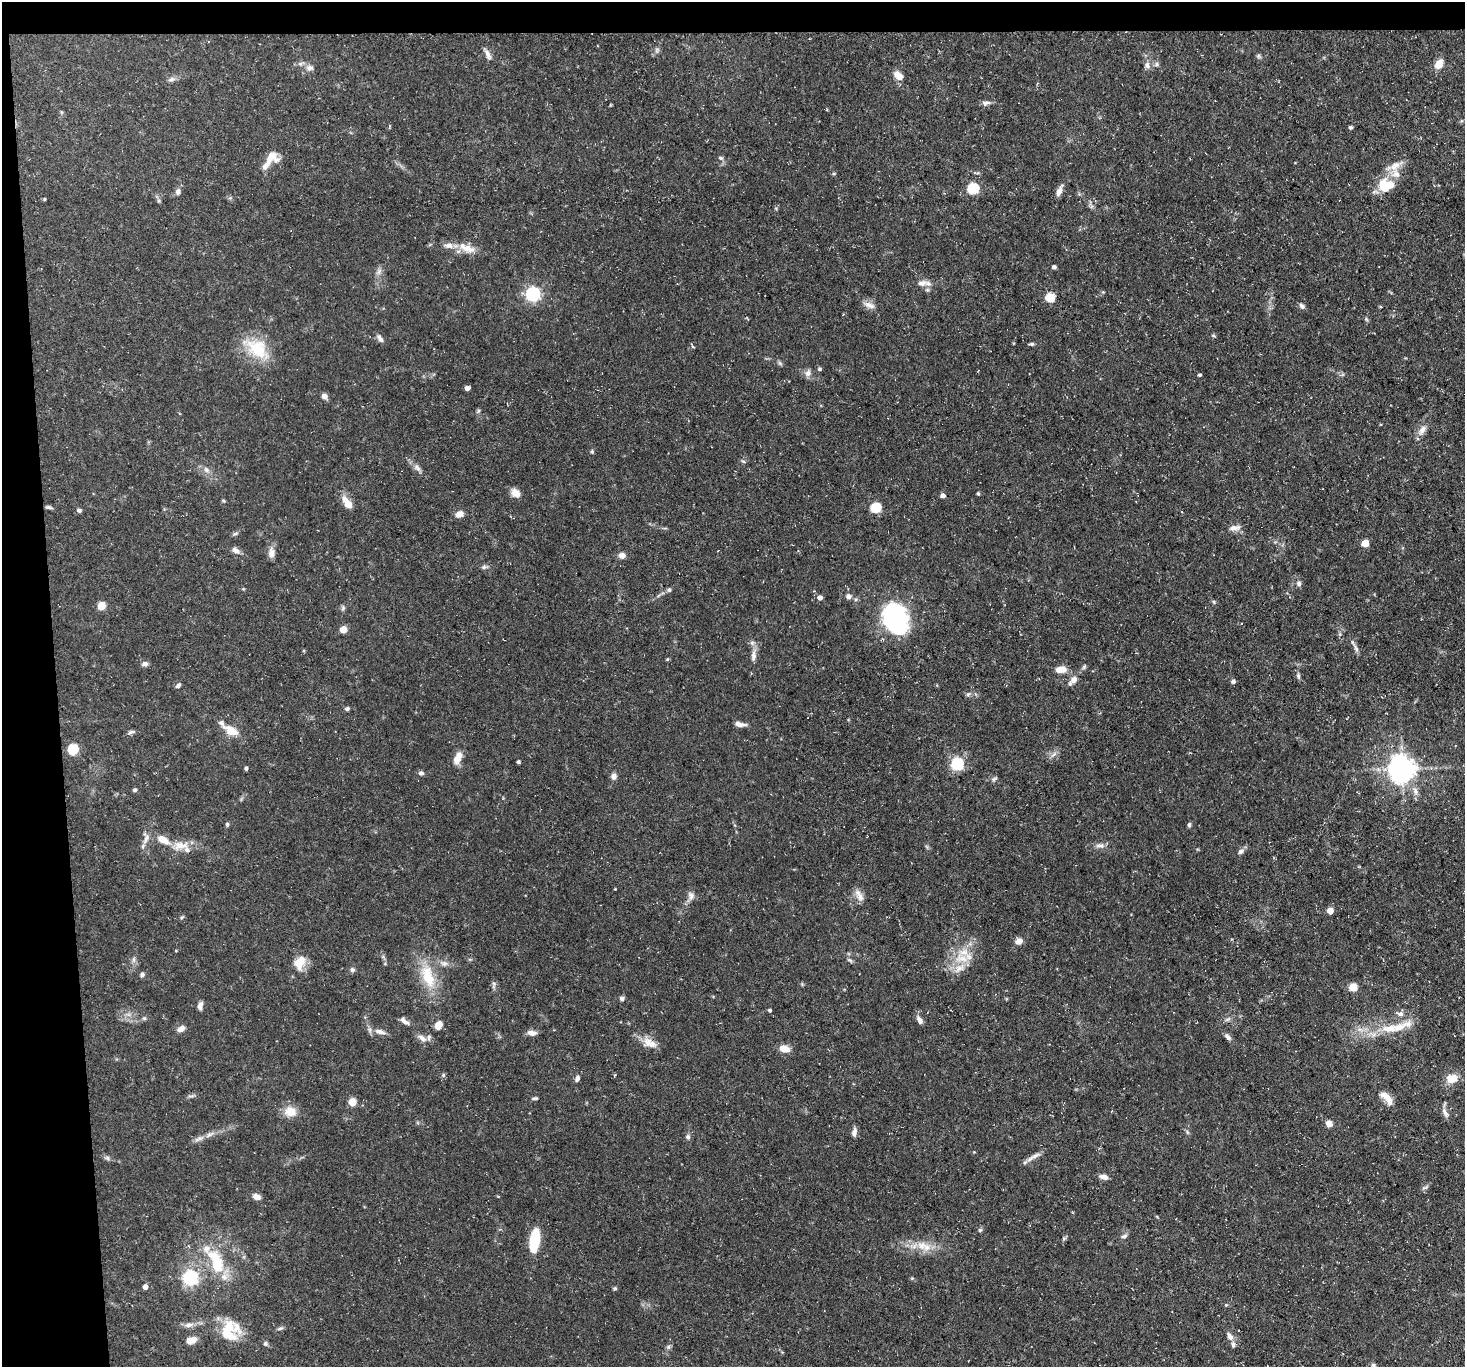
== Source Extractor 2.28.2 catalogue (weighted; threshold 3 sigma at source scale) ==
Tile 1 of 3 x 3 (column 1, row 1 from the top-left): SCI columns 1-1463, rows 2876-4240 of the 4390 x 4362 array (HDU 1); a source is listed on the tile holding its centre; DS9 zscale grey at full resolution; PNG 1467 x 1369 px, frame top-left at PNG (2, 2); no overlay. Shown black and unused: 6% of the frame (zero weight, under 3 of 5 exposures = <1% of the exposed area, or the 3 px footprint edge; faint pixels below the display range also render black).
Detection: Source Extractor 2.28.2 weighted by HDU 2 'WHT'; one run over the whole footprint, this tile lists its part. Background 0.118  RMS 0.0048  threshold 0.0217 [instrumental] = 3 sigma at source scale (4.5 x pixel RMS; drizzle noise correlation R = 1.50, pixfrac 1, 0.05/0.05 arcsec/px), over >= 5 px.
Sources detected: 184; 14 inside a brighter listed object's ellipse — not listed separately; the other 170 listed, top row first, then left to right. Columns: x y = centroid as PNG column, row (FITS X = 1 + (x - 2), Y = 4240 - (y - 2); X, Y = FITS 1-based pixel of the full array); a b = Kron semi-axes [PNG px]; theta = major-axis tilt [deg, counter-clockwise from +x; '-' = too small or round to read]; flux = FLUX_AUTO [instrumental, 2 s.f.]
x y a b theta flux
657 50 8 4 -82 0.92
487 54 16 5 -64 2.3
1259 56 7 4 -71 0.79
1157 64 7 5 41 1.1
1439 64 12 8 57 5.3
1147 65 10 6 -81 2
310 68 10 8 8 2.5
898 75 12 8 -45 4.4
171 79 10 5 25 1.5
986 103 11 5 3 1.7
1351 128 5 4 - 0.84
721 158 7 5 -27 0.98
270 159 26 11 52 8.1
1395 166 17 11 37 5.5
1387 185 19 14 10 14
973 189 6 5 - 42
1059 191 16 6 65 2.8
178 192 8 7 - 1.8
44 199 4 3 - 0.51
468 249 24 10 -12 6.6
1054 267 5 4 - 1
379 271 10 5 63 1.7
922 283 16 8 8 3.4
533 294 6 6 - 110
1050 297 6 5 - 20
869 305 17 7 -22 3.1
1302 306 9 5 -46 1.3
1380 307 4 3 - 0.45
1366 319 6 4 -71 0.65
380 338 12 5 -54 1.8
1032 344 7 4 0 0.79
257 348 31 22 -43 19
780 363 8 4 -45 0.86
820 369 5 5 - 0.85
808 373 9 8 - 2.2
1199 375 4 3 - 0.74
467 388 4 4 - 2.8
324 396 7 6 - 2.1
478 411 7 4 54 0.76
1422 430 16 7 55 3.1
592 451 5 5 - 0.62
743 461 6 3 -19 0.66
417 468 11 6 -32 2
206 470 10 6 -46 2
516 493 12 9 -35 3.7
978 494 5 3 - 0.68
943 495 5 4 - 2.1
224 501 5 4 - 0.56
347 503 17 8 -56 5.2
49 507 9 4 -11 0.97
876 508 6 5 - 31
79 510 6 5 - 0.92
459 514 9 7 21 3.2
1234 528 16 7 7 2.9
235 534 9 4 19 0.93
1365 543 5 5 - 9.8
236 550 11 7 -42 2.4
271 553 13 8 89 3.1
622 555 7 6 - 2.9
484 567 7 5 22 1.1
1299 584 7 6 - 1.3
669 590 6 5 - 1.1
848 596 8 7 - 1.9
820 598 5 5 - 2.2
1214 602 6 3 -71 0.61
101 606 5 5 - 13
343 608 7 4 58 0.87
895 618 33 25 -71 60
343 630 5 5 - 7.6
1356 648 13 5 -63 1.8
753 656 17 7 86 3.2
667 659 5 4 - 0.52
145 664 8 6 -1 1.7
1084 667 7 5 68 0.88
1061 669 13 7 5 5
1298 676 7 5 -71 1
1074 679 12 8 46 3.2
1233 681 4 4 - 1.4
178 686 7 5 49 1.3
968 694 7 4 44 0.84
347 709 5 5 - 1.1
740 724 14 6 -8 2.6
231 730 23 11 -27 6.9
131 732 9 4 19 1.2
73 750 6 5 - 34
1054 754 11 4 40 1.7
459 755 15 10 87 3.5
518 762 3 3 - 0.94
957 764 6 6 - 66
246 768 4 4 - 0.94
1402 769 8 8 - 610
421 773 7 5 -11 1.2
614 776 8 6 82 2.3
994 779 9 5 22 1.1
135 790 5 5 - 0.81
1415 791 12 7 -69 2.7
227 824 5 4 - 0.96
1189 825 6 4 77 0.88
146 838 18 8 77 3.6
181 845 24 12 7 7.1
1100 846 14 5 -5 2.2
1241 852 8 6 38 1.6
859 895 19 7 -62 3.4
691 896 12 8 -82 2.4
1330 911 5 5 - 6
182 918 7 4 45 0.68
1019 941 9 7 24 2.8
964 952 15 11 22 7.5
134 960 9 4 81 1.3
850 960 8 5 -25 0.95
299 963 18 15 -73 6.7
444 963 12 7 -20 2.5
959 968 18 10 34 6.6
352 970 6 6 - 1.2
142 974 6 6 - 1.1
428 976 37 16 -70 17
494 983 8 6 -73 1.2
1353 987 5 5 - 14
622 998 5 5 - 1.4
200 1006 9 6 78 2
770 1010 4 3 - 0.89
1400 1014 10 5 -8 1.8
144 1018 5 5 - 0.8
919 1020 11 6 -59 2.3
404 1021 13 5 -39 2.1
439 1025 8 6 53 4.7
1390 1028 25 11 6 11
181 1029 9 6 31 2.8
380 1032 16 7 -14 3.4
532 1033 10 6 -4 3
1228 1037 11 6 -46 1.7
422 1038 15 7 -40 2.8
648 1042 17 13 35 5.1
784 1049 12 8 -14 4.7
443 1075 6 5 - 0.74
1451 1078 13 10 15 6.8
577 1079 8 5 63 1.7
191 1096 11 3 5 0.94
1387 1097 18 8 -36 4.5
534 1098 8 4 9 0.83
352 1102 5 5 - 12
290 1111 16 14 -4 6.3
1445 1112 14 6 -61 2.2
1329 1123 6 6 - 4.1
854 1132 11 6 82 2.3
688 1137 7 6 - 1.4
199 1138 17 6 21 2.9
1035 1156 19 6 31 2.9
107 1158 7 5 -45 1
1103 1177 10 6 -15 2.3
1425 1188 9 4 9 0.86
256 1197 9 6 -20 2.8
980 1230 5 5 - 0.78
1124 1236 9 5 18 1.3
1064 1238 6 4 19 0.68
534 1241 22 9 81 22
922 1245 15 12 -31 6.7
217 1264 33 14 -80 20
190 1278 6 6 - 120
912 1278 4 4 - 0.52
145 1287 4 4 - 3.2
615 1289 5 5 - 0.74
189 1325 13 6 13 2.6
280 1328 8 5 20 1
229 1334 27 14 -47 13
1230 1337 9 6 -62 2.7
192 1340 14 8 17 3.6
265 1343 6 6 - 0.96
668 1347 6 6 - 1
1373 1365 8 6 -75 1.3
Isophote crosses this tile's border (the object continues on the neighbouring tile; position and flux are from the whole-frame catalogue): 1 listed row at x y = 1373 1365